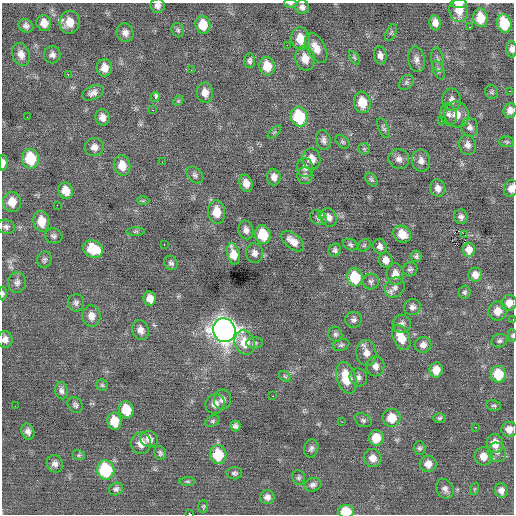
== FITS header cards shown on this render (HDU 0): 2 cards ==
NAXIS1  =                  512 / Axis length
NAXIS2  =                  512 / Axis length

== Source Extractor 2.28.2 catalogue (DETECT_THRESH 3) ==
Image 512 x 512 px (HDU 0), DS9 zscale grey, 1 PNG px = 1 image px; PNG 516 x 516 px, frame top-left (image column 1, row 512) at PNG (2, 3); each listed source drawn as its Kron ellipse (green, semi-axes under 4 px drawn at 4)
Background 0.0397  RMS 0.85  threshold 2.56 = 3 sigma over >= 5 px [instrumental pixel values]
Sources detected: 187; all 187 listed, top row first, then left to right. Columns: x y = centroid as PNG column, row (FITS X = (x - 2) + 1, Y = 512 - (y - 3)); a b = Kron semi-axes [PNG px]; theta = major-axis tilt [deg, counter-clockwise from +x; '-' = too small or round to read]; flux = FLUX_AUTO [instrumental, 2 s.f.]
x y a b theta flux
290 4 6 4 -7 100
459 4 7 3 4 300
157 6 7 7 - 250
302 7 7 7 - 220
459 10 12 9 -87 820
480 18 9 7 -83 1100
69 22 11 10 - 810
44 23 8 7 - 520
435 23 8 5 -81 390
504 24 9 7 -76 2300
203 25 9 7 -81 1200
26 26 8 6 -33 210
469 27 2 2 - 130
178 30 7 6 - 120
125 33 9 8 - 330
391 33 9 5 63 120
300 38 11 9 -83 960
287 45 2 2 - 310
316 48 16 9 -61 660
512 49 8 5 -88 210
21 54 12 8 -68 410
52 55 8 8 - 250
380 55 9 6 -82 270
354 57 7 4 -59 95
305 59 12 9 -78 730
416 59 13 8 -78 310
437 60 12 6 -79 210
250 61 7 5 88 150
267 66 9 7 -79 1300
104 68 9 8 - 550
191 70 2 2 - 61
438 70 10 5 -65 160
68 74 2 2 - 470
406 82 9 6 49 140
509 91 3 2 - 71
492 92 7 6 - 100
93 93 11 7 22 310
205 93 10 8 -83 470
155 97 5 3 - 390
452 100 11 9 -86 310
178 101 6 4 44 73
362 102 10 8 -81 1200
152 110 2 2 - 250
510 110 7 6 - 320
449 114 11 8 -82 240
457 114 13 12 - 770
27 117 2 2 - 33
103 117 8 7 - 350
299 117 10 8 -75 3000
441 121 3 2 - 55
470 127 9 8 - 250
384 128 10 5 -65 130
274 132 8 3 45 75
323 140 10 7 -76 220
342 142 8 5 -41 110
507 142 7 5 -2 100
468 145 10 8 -75 320
94 147 9 9 - 330
364 149 6 5 - 110
30 159 10 8 -82 2500
311 159 10 9 - 690
399 159 10 10 - 330
421 161 11 9 -83 360
162 162 3 2 - 66
3 163 8 4 89 310
122 165 10 8 -78 810
305 167 9 8 - 240
195 175 10 7 -43 170
305 175 8 7 - 180
274 177 8 7 - 340
371 180 7 5 -51 100
246 183 9 6 -74 440
438 188 9 7 -76 390
511 188 8 6 76 320
66 191 8 7 - 810
143 201 6 4 1 78
12 202 10 9 - 820
57 205 2 2 - 230
217 212 12 8 -85 840
322 215 2 2 - 370
329 217 9 7 -64 330
461 217 7 7 - 200
318 218 9 7 -28 190
41 221 10 8 -81 910
6 227 9 7 -12 180
246 230 9 7 -76 270
136 231 9 4 0 110
402 234 9 8 - 840
263 235 9 7 -79 1600
465 235 3 2 - 180
54 236 9 7 -18 170
293 241 13 7 -39 530
164 245 3 2 - 220
350 245 7 5 -23 120
364 245 7 5 45 100
380 246 8 6 -71 220
93 249 10 8 -26 1800
335 250 6 6 - 150
469 250 7 6 - 410
254 253 9 8 - 270
233 254 11 6 -76 670
416 256 5 5 - 110
44 260 8 7 - 150
386 260 8 6 -78 420
171 263 7 6 - 160
410 269 7 7 - 140
395 274 11 8 -87 520
475 275 7 6 - 440
355 277 9 7 -78 2200
371 281 8 8 - 170
17 282 10 9 - 270
395 288 11 9 54 320
464 292 6 6 - 120
3 294 7 3 90 100
150 298 7 6 - 510
76 303 8 8 - 200
509 303 8 7 - 470
412 307 8 8 - 250
497 311 9 9 - 600
91 316 11 9 -83 450
513 319 3 2 - 53
354 320 8 8 - 200
402 324 9 9 - 240
140 330 10 8 -69 400
224 330 12 11 - 55000
335 334 7 7 - 150
512 335 6 4 89 92
401 337 13 8 -65 890
5 339 8 7 - 310
499 341 8 6 23 140
245 343 12 10 -72 1100
255 343 8 5 3 140
341 345 8 5 18 130
423 345 8 8 - 310
366 353 13 10 -83 470
376 366 10 9 - 330
436 370 7 6 - 580
498 374 8 8 - 1600
285 376 7 4 -31 93
358 377 9 8 - 230
346 378 16 9 -74 1700
102 385 6 6 - 110
61 391 8 6 -84 190
273 396 2 2 - 270
222 400 10 8 80 280
215 404 10 9 - 450
75 405 8 7 - 150
15 406 2 2 - 42
494 406 7 5 -12 98
126 410 9 7 -77 1300
392 418 9 9 - 1000
440 418 6 5 - 100
363 420 9 6 -29 150
114 421 9 7 -82 1200
213 421 7 5 27 97
342 422 2 2 - 310
235 426 5 5 - 190
475 427 3 2 - 120
509 429 8 7 - 400
28 431 8 6 -69 250
376 438 8 7 - 1000
149 439 9 8 - 350
141 443 11 10 - 600
495 443 9 8 - 840
311 448 9 7 75 180
419 448 6 6 - 120
497 452 10 9 - 270
160 453 7 5 -72 130
79 455 6 5 - 85
218 455 9 8 - 2000
483 456 9 8 - 590
373 458 9 8 - 450
55 464 9 8 - 260
428 464 8 8 - 460
106 470 10 8 -80 3600
234 473 8 6 -1 140
299 477 7 6 - 130
187 481 8 4 -1 86
313 485 9 6 17 200
116 489 7 6 - 170
445 489 10 8 -61 250
474 489 6 4 71 76
501 490 7 6 - 310
267 497 7 7 - 260
203 506 6 5 - 86
346 511 8 6 0 1400
190 514 4 2 - 1500
At the frame edge (FLAGS 8, measured only in part): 14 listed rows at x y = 290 4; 459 4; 157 6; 512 49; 510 110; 3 163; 511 188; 3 294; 513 319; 512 335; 5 339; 509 429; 346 511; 190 514